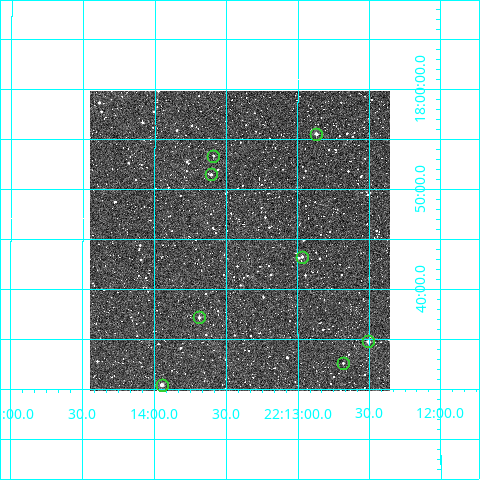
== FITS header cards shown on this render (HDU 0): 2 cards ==
NAXIS1  =                  300
NAXIS2  =                  300

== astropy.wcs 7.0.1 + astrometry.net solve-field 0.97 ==
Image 300 x 300 px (HDU 0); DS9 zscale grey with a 90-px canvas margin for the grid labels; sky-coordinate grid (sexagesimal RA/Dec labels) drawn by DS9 from the SOLVED WCS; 8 Tycho-2 reference stars matched to detected sources circled (green)
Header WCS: RA---TAN/DEC--TAN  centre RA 22:13:24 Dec +17:45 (333.35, +17.75 deg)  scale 6 arcsec/px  FOV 30.0' x 30.0'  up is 0 deg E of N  parity normal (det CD < 0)
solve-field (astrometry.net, Tycho-2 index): VERIFIED the header's WCS against the Tycho-2 star catalogue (verified at 2 index scales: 7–8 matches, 0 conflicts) and refined it, rather than solving blind
Solved WCS: RA---TAN-SIP/DEC--TAN-SIP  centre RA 22:13:24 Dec +17:45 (333.35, +17.75 deg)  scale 5.99 arcsec/px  FOV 30.0' x 30.0'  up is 0 deg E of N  parity normal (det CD < 0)
The solver's refit moves the header's centre by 1.8 arcsec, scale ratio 0.9989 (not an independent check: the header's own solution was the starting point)
Tycho-2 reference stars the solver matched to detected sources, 8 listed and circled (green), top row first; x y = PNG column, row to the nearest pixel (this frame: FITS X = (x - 90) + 1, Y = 300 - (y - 91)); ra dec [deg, ICRS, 3 dp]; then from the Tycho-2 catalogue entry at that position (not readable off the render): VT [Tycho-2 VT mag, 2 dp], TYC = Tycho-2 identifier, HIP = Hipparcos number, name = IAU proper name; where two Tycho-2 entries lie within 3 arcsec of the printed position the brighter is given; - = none
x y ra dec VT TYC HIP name
316 134 333.217 +17.926 10.95 1685-939-1 - -
213 156 333.397 +17.890 11.99 1685-1041-1 - -
211 174 333.402 +17.858 11.87 1685-1174-1 - -
302 257 333.243 +17.721 11.49 1685-676-1 - -
199 317 333.422 +17.620 10.90 1685-1138-1 - -
368 341 333.126 +17.579 11.02 1685-997-1 - -
343 363 333.171 +17.544 12.57 1685-880-1 - -
162 385 333.487 +17.508 11.06 1685-765-1 - -